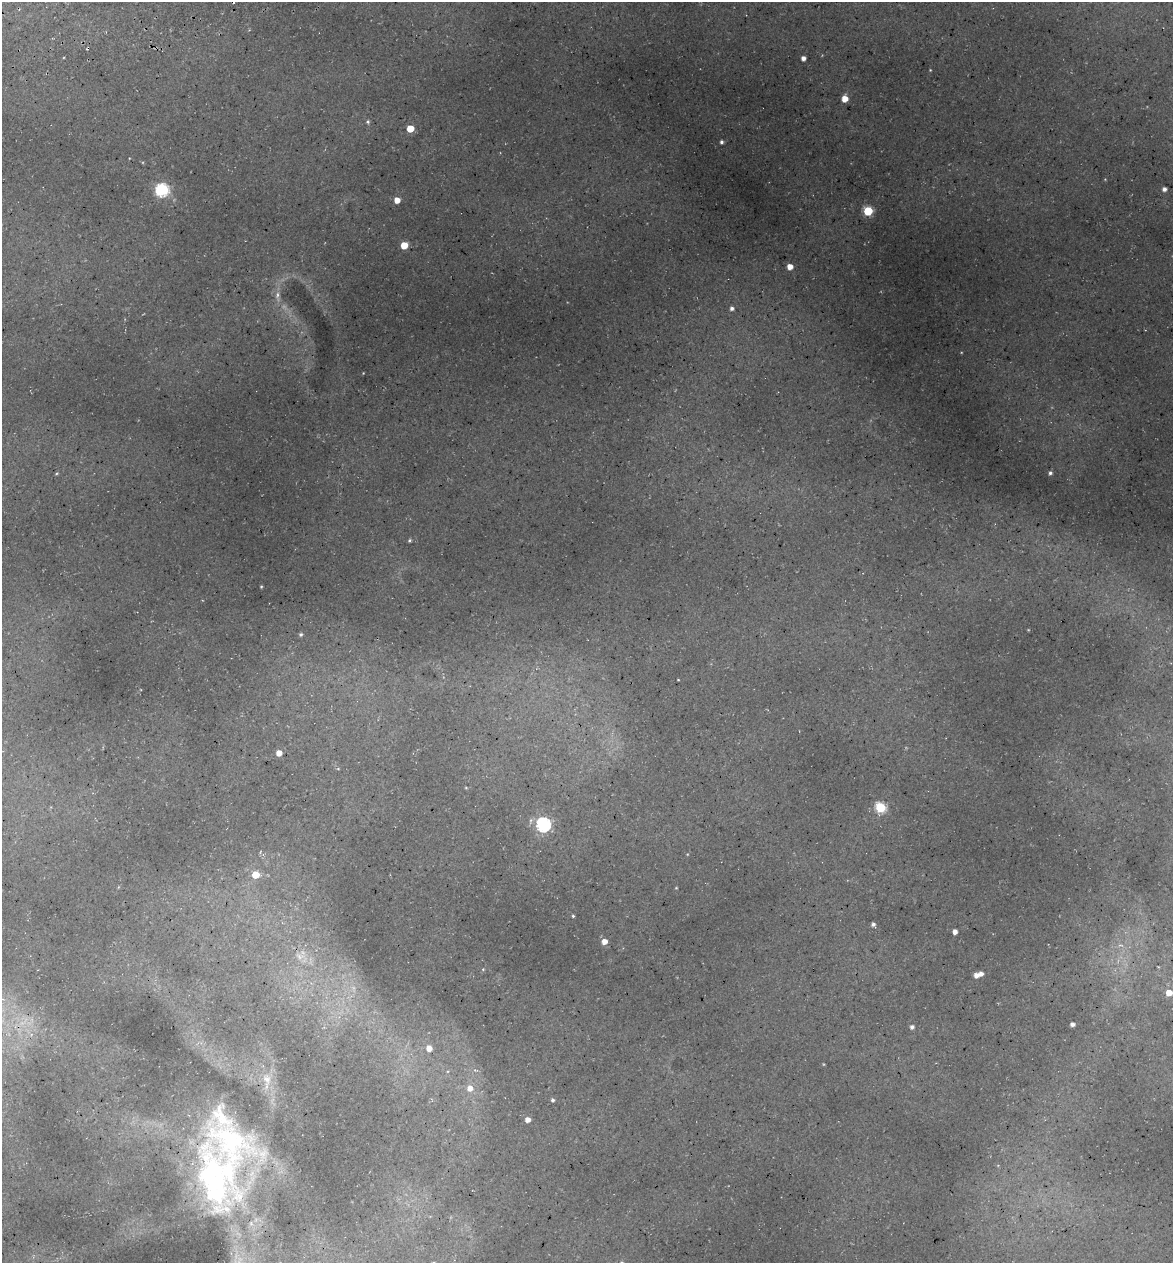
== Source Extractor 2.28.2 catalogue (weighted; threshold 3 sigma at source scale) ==
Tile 11 of 4 x 4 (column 3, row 3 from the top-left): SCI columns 2485-3655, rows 1336-2596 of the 4922 x 5194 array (HDU 1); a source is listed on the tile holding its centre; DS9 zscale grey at full resolution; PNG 1175 x 1265 px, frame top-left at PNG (2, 2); no overlay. Shown black and unused: <1% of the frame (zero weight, under 3 of 5 exposures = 5% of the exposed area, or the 3 px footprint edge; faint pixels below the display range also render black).
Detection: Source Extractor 2.28.2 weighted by HDU 2 'WHT'; one run over the whole footprint, this tile lists its part. Background 0.135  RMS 0.0071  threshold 0.0321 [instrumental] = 3 sigma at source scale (4.5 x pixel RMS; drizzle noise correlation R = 1.50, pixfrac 1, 0.0396/0.0396 arcsec/px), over >= 5 px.
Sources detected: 42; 1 cosmic-ray / hot-pixel residue — not listed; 2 inside a brighter listed object's ellipse — not listed separately; the other 39 listed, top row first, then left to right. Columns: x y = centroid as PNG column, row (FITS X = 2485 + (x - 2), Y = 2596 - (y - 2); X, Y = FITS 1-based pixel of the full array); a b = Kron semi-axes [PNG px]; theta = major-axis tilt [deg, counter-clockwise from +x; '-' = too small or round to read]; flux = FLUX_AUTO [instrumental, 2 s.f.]
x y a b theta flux
803 58 4 4 - 3.1
845 99 5 5 - 8.3
368 122 5 4 - 1
410 128 5 5 - 15
721 142 3 3 - 1.4
1164 189 4 4 - 2.4
162 190 8 6 15 100
397 200 5 4 - 7
868 211 5 5 - 39
404 245 5 5 - 15
790 267 5 5 - 6.4
277 295 9 4 89 2.1
732 308 4 4 - 1.8
1050 473 5 4 - 1.4
409 540 4 4 - 0.96
261 587 3 3 - 0.62
301 635 5 5 - 1.1
678 680 4 2 - 0.42
279 753 4 4 - 5.7
880 807 6 5 - 44
543 825 6 6 - 130
255 875 5 5 - 13
573 916 3 3 - 0.84
873 924 4 4 - 1.9
955 932 4 4 - 3.5
604 941 5 5 - 5.4
299 956 10 5 -63 2.6
483 969 5 4 - 0.65
981 974 4 4 - 3.1
976 975 5 4 - 3.9
1169 993 6 6 - 8.6
1072 1024 4 4 - 2.3
912 1027 4 4 - 2
429 1048 6 5 - 5.8
267 1079 14 9 -21 6.6
470 1088 7 7 - 4.9
553 1100 4 4 - 1.4
528 1120 5 5 - 4.3
215 1178 96 56 -75 190
Isophote crosses this tile's border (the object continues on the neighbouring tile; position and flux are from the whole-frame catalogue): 1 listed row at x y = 215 1178